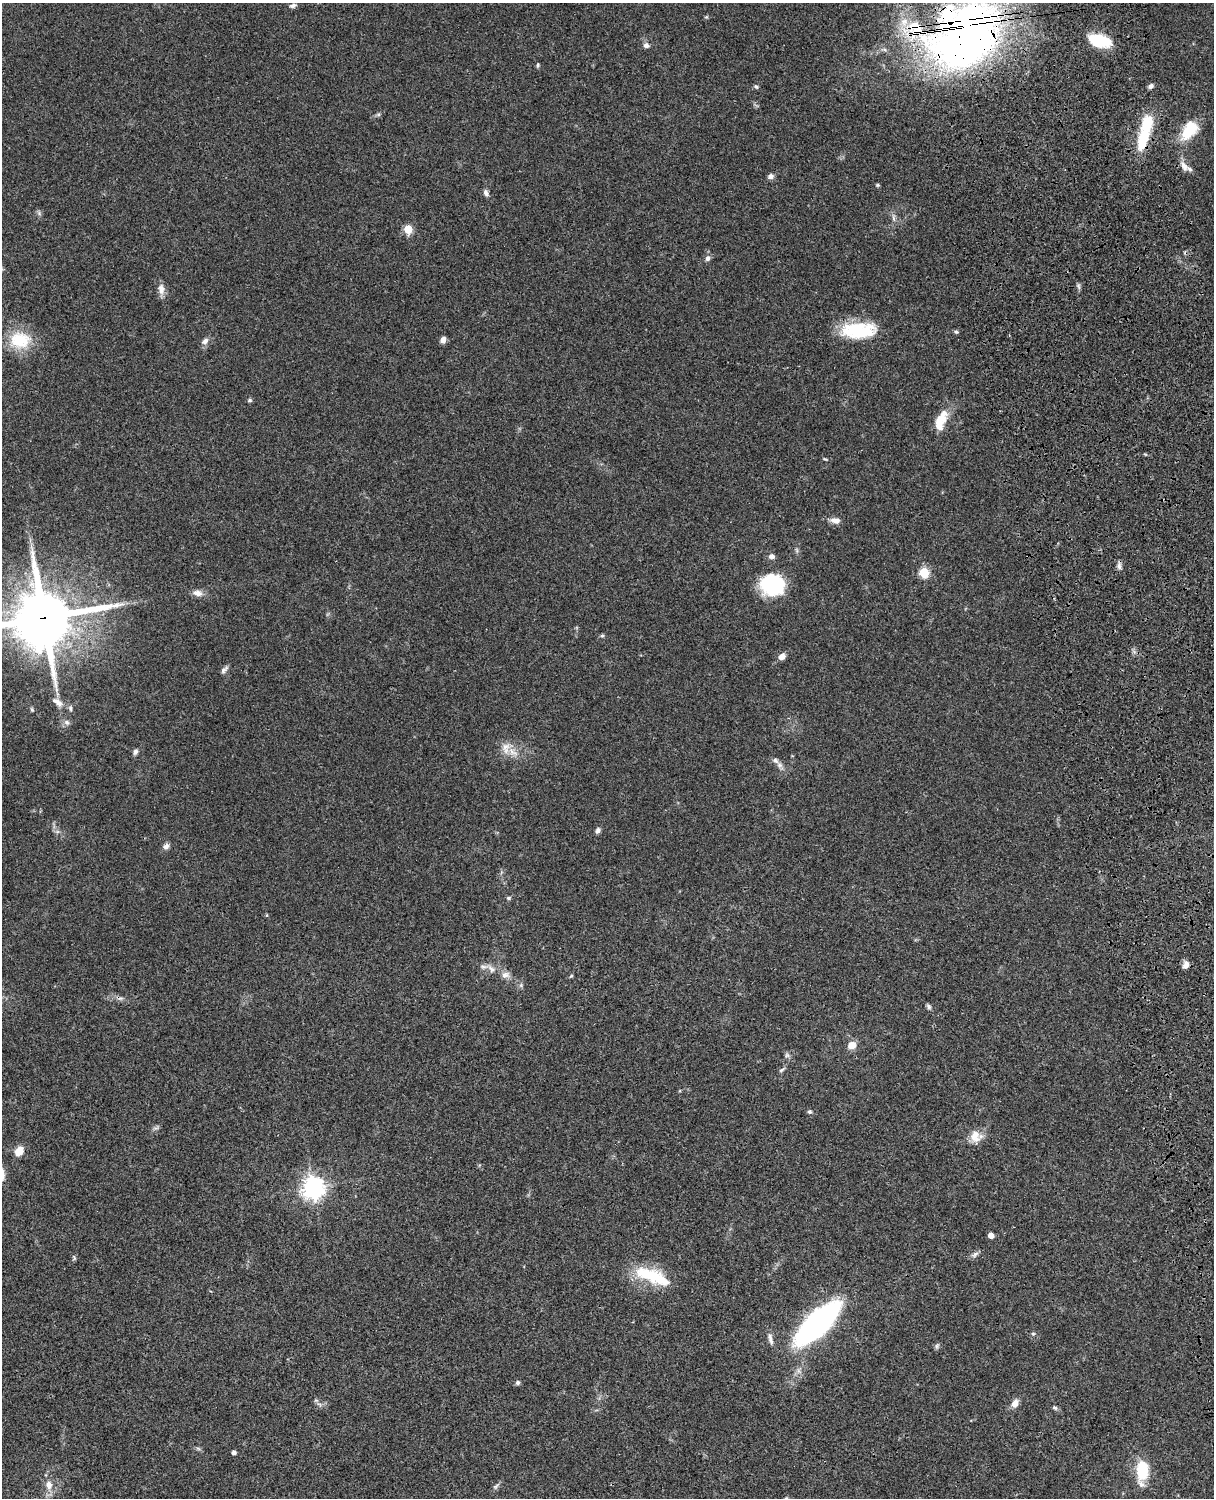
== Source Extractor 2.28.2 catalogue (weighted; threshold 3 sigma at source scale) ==
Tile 6 of 4 x 3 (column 2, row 2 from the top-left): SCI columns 1334-2545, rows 1772-3267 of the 5087 x 4926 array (HDU 1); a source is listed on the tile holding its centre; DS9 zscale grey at full resolution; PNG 1216 x 1500 px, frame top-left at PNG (2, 3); no overlay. Shown black and unused: <1% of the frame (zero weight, under 3 of 4 exposures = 6% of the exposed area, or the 3 px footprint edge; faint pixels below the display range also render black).
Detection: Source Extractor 2.28.2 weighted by HDU 2 'WHT'; one run over the whole footprint, this tile lists its part. Background 0.0811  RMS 0.0059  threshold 0.0265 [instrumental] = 3 sigma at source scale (4.5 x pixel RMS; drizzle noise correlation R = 1.50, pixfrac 1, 0.05/0.05 arcsec/px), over >= 5 px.
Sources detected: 84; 2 inside a brighter object's white glare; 1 cosmic-ray / hot-pixel residue — not listed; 4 inside a brighter listed object's ellipse — not listed separately; the other 77 listed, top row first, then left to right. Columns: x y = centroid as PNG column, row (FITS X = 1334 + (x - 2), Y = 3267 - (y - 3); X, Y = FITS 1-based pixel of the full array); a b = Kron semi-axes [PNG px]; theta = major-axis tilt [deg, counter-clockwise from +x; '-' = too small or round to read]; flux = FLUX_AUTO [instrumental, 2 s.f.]
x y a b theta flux
293 6 9 5 12 1.5
706 17 5 5 - 0.73
965 36 80 63 43 370
1099 41 25 13 -14 22
646 45 7 6 - 2.2
538 65 7 4 77 0.8
1151 86 6 5 - 2
756 87 7 4 -37 1
1189 130 24 14 57 19
1143 139 32 14 68 19
1184 166 16 8 -61 4.5
771 176 7 6 - 2.1
878 185 5 4 - 0.7
486 193 9 6 -64 1.9
894 218 11 4 -85 1.8
408 229 5 5 - 22
708 258 8 6 62 1.9
161 289 15 8 -82 3.9
859 330 40 18 2 32
956 332 6 5 - 0.86
20 340 28 22 -2 21
443 340 7 6 - 2.7
205 341 10 7 42 2.6
250 400 6 5 - 0.97
941 421 27 12 68 12
825 459 5 3 - 0.61
835 520 14 7 -4 3.5
772 556 7 6 - 2.3
1119 566 11 5 -84 1.9
924 573 5 5 - 36
772 585 24 20 -5 41
198 593 13 8 -10 3.6
43 618 21 19 15 3500
602 636 5 5 - 0.87
782 657 8 6 37 3.6
224 670 11 5 44 1.8
57 702 18 8 -36 4.5
32 709 6 4 -68 0.82
66 722 8 7 - 2.1
506 748 18 11 -86 6.8
135 751 7 5 70 1.8
780 765 12 6 -56 2.6
598 830 8 6 70 1.6
166 846 9 7 29 2.1
509 898 6 5 - 0.92
267 915 5 3 - 0.47
1186 965 8 6 72 3.7
491 969 14 7 -44 3.6
505 975 12 8 15 3.2
571 976 6 3 44 0.61
521 985 6 5 - 1.1
929 1007 7 6 - 1.2
852 1045 9 8 - 6
787 1055 7 6 - 1.4
782 1070 9 5 37 1.2
810 1112 6 5 - 1.1
156 1128 10 3 11 1.1
976 1136 16 14 -25 7.6
19 1151 11 8 52 6.8
313 1188 8 7 - 420
991 1235 4 4 - 5
975 1254 10 6 46 1.9
74 1258 7 5 -79 0.84
648 1274 37 18 -14 25
817 1323 42 15 44 190
1033 1334 6 4 0 0.76
770 1339 17 6 -78 2.8
937 1346 9 5 82 1.1
518 1383 6 5 - 1.3
316 1400 6 4 18 0.81
1015 1403 10 7 64 4
1055 1408 8 5 -19 1.1
198 1448 7 4 -20 1
234 1452 4 4 - 2
1142 1471 18 9 86 28
49 1485 11 8 -85 5
496 1486 12 5 41 1.6
Overlapping masked pixels (flux is a lower limit): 3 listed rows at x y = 965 36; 1143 139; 43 618
Isophote crosses this tile's border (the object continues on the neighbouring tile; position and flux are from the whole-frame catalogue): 2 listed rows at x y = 965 36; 43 618